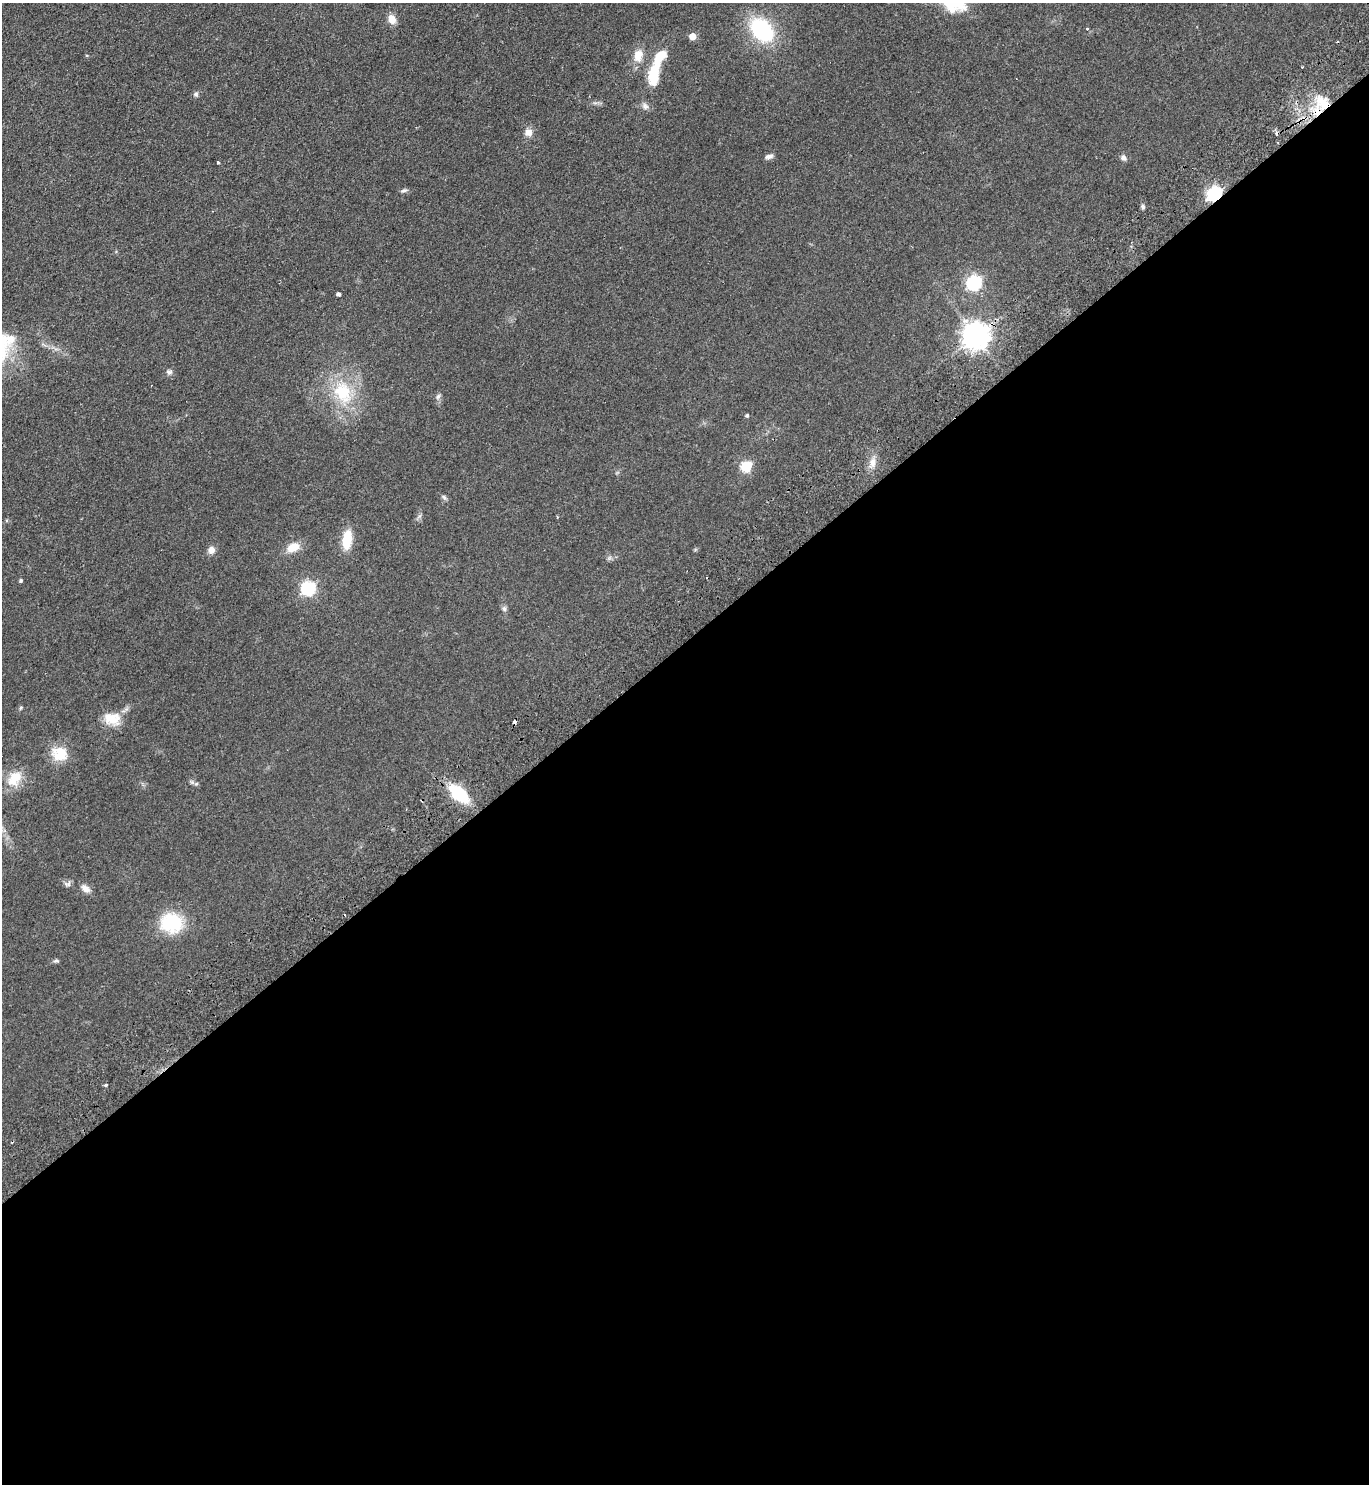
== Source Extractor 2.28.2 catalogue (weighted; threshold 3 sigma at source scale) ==
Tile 15 of 4 x 4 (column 3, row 4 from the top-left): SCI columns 2930-4296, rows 48-1529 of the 5999 x 6026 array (HDU 1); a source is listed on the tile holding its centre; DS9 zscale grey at full resolution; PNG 1371 x 1486 px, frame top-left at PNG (2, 3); no overlay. Shown black and unused: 57% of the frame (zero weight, under 2 of 3 exposures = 3% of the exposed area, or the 3 px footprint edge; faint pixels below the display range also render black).
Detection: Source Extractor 2.28.2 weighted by HDU 2 'WHT'; one run over the whole footprint, this tile lists its part. Background 0.0854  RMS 0.0096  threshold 0.0433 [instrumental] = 3 sigma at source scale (4.5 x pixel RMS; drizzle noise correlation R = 1.50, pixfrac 1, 0.05/0.05 arcsec/px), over >= 5 px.
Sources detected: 53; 1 inside a brighter object's white glare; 5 cosmic-ray / hot-pixel residue — not listed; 1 inside a brighter listed object's ellipse — not listed separately; the other 46 listed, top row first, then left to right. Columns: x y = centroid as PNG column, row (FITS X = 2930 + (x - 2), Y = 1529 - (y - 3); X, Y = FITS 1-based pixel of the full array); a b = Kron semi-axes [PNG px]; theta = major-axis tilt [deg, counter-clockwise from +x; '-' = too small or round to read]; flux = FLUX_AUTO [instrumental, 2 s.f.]
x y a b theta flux
392 19 11 8 -67 8.7
1087 29 4 3 - 1.7
762 30 20 14 -46 92
693 36 5 5 - 13
87 55 5 3 - 0.99
638 56 16 11 76 12
1302 67 3 2 - 0.76
654 75 21 11 84 28
196 94 7 6 - 2.3
1325 104 22 15 -26 26
645 106 10 8 -51 3.6
528 132 10 9 - 6.2
769 156 10 6 17 3.5
1124 158 8 6 -52 3.4
218 162 4 3 - 3.7
404 190 10 4 6 2.1
1214 194 7 6 - 200
1143 206 6 5 - 1.9
974 283 7 6 - 180
338 294 4 3 - 2.5
976 336 8 8 - 1100
10 339 12 11 - 11
169 372 8 6 -8 2.7
343 392 30 22 -62 47
438 397 8 5 50 2.3
747 415 4 4 - 1.6
873 462 14 8 85 7.3
746 466 6 5 - 67
444 497 7 4 -46 1.7
347 539 20 9 82 23
293 547 14 9 23 15
211 550 8 8 - 5.6
21 580 4 4 - 1.4
308 588 6 6 - 170
504 608 8 6 -75 2.3
112 719 24 16 -9 17
514 722 3 3 - 3.8
59 754 20 17 -16 21
14 778 23 16 54 19
196 784 6 4 19 1.3
459 794 20 11 -43 49
67 884 11 7 3 2.8
86 889 11 8 -31 5.5
171 923 27 23 -12 43
56 961 8 4 0 1.6
106 1085 3 3 - 1.9
Overlapping masked pixels (flux is a lower limit): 3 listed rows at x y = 1325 104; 1214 194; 976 336